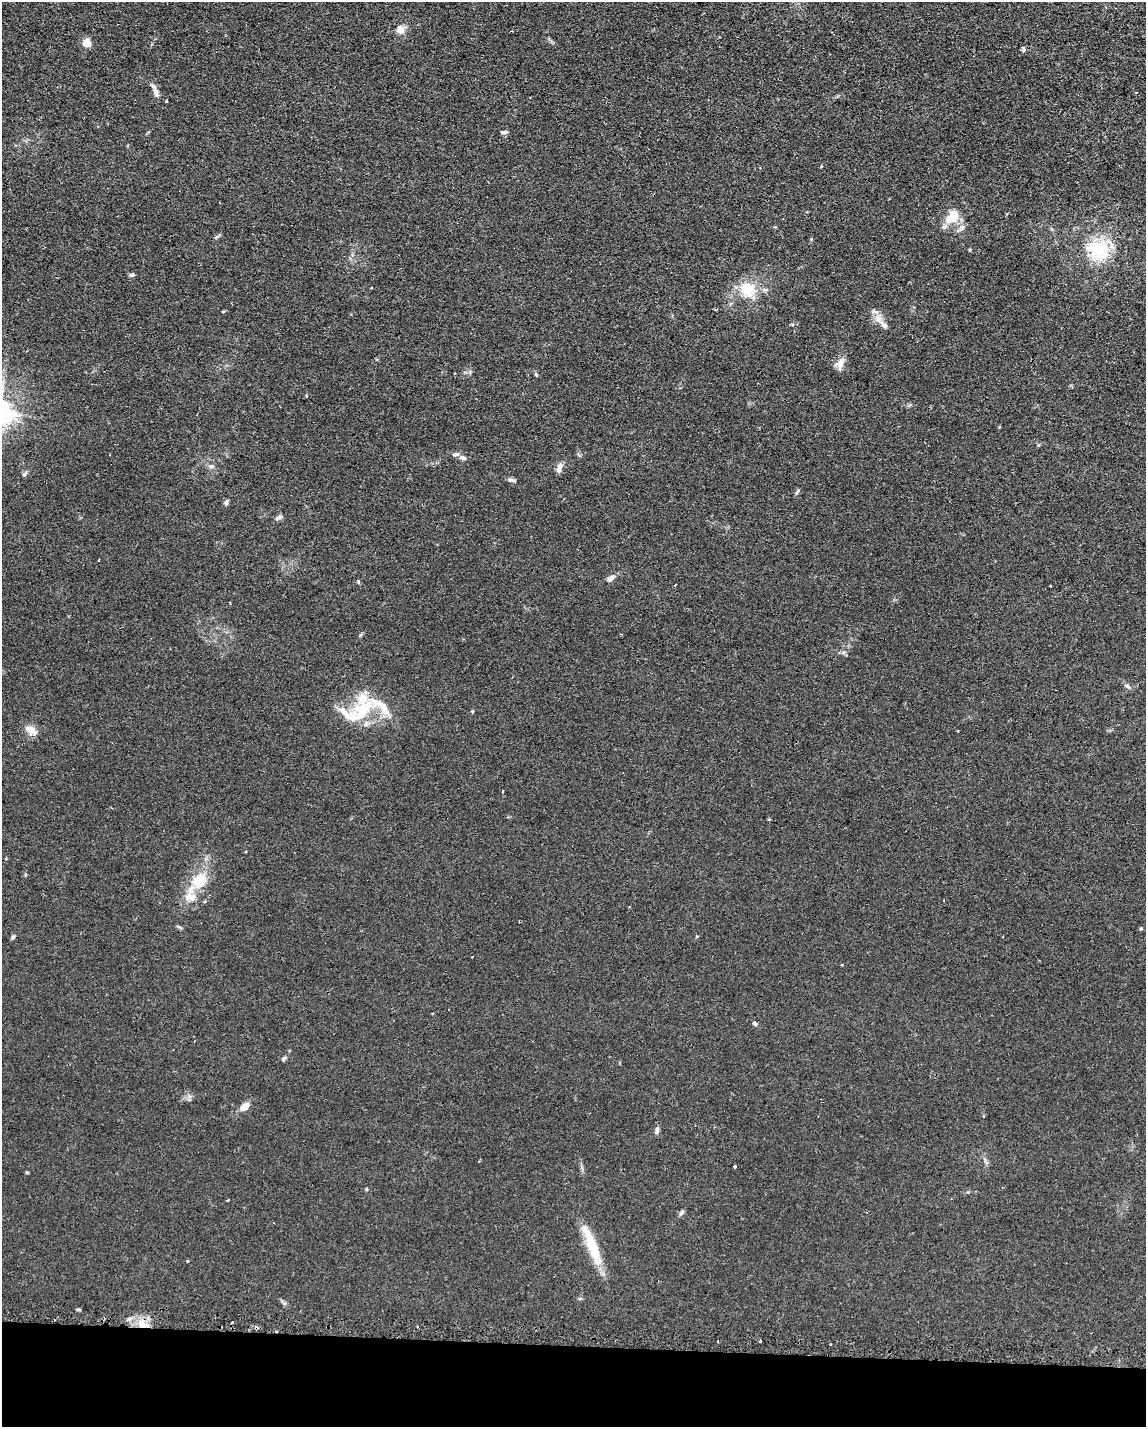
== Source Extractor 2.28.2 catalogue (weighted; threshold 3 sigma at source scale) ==
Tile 10 of 4 x 3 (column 2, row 3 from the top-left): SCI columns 1336-2479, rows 337-1761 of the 4785 x 4757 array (HDU 1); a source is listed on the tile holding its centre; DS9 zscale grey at full resolution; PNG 1148 x 1429 px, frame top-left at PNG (2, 2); no overlay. Shown black and unused: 6% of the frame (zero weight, under 2 of 3 exposures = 3% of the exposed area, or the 3 px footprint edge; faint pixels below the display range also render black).
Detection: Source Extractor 2.28.2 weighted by HDU 2 'WHT'; one run over the whole footprint, this tile lists its part. Background 0.0399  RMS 0.0053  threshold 0.0239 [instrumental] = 3 sigma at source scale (4.5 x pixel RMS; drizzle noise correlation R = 1.50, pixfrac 1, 0.05/0.05 arcsec/px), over >= 5 px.
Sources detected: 66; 3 cosmic-ray / hot-pixel residue — not listed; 10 inside a brighter listed object's ellipse — not listed separately; the other 53 listed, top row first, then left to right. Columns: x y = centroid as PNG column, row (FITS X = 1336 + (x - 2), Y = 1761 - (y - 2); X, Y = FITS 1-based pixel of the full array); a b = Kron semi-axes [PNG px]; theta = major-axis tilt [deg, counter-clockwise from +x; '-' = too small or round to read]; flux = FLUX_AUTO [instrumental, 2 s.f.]
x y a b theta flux
400 30 7 7 - 5.2
87 43 10 9 - 4.2
1023 49 5 5 - 1.2
156 92 16 6 -67 2.5
166 101 3 2 - 0.77
504 132 8 4 -5 1.2
954 214 17 13 90 8.3
944 227 7 6 - 1.8
970 250 5 3 - 0.49
1098 250 33 26 -17 27
132 275 6 5 - 1.1
748 290 24 21 -51 15
878 318 12 9 5 3.6
840 364 15 8 67 4.3
536 375 4 4 - 0.58
462 458 9 6 -16 1.6
211 466 6 4 19 0.95
559 468 14 7 76 2.7
25 474 9 5 49 1.1
512 480 13 4 -10 1.2
797 491 8 4 51 0.91
226 502 7 5 87 1.2
279 517 9 5 21 1.3
611 578 12 6 37 2.6
358 582 7 3 -82 0.57
675 585 2 2 - 0.37
1050 586 3 3 - 0.92
844 652 6 4 43 0.94
1127 686 9 5 -29 1.4
363 710 30 14 43 22
472 711 5 3 - 0.47
31 730 16 9 -41 4.6
502 791 3 2 - 0.41
6 858 4 3 - 0.43
199 881 22 18 48 14
944 900 3 3 - 0.63
204 901 4 3 - 0.71
1141 929 6 4 0 0.52
13 937 7 5 45 0.97
755 1024 7 4 -49 0.95
283 1059 7 5 52 0.84
245 1106 12 7 34 5
657 1131 10 5 76 1.4
734 1166 3 3 - 2.6
27 1173 5 3 - 0.47
366 1189 4 4 - 0.51
228 1200 4 2 - 1.2
682 1213 9 5 42 1.1
592 1246 57 11 -69 18
188 1261 4 2 - 0.43
142 1324 14 9 -31 7.1
760 1341 3 3 - 0.9
830 1344 3 2 - 0.75
Overlapping masked pixels (flux is a lower limit): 1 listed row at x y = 142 1324